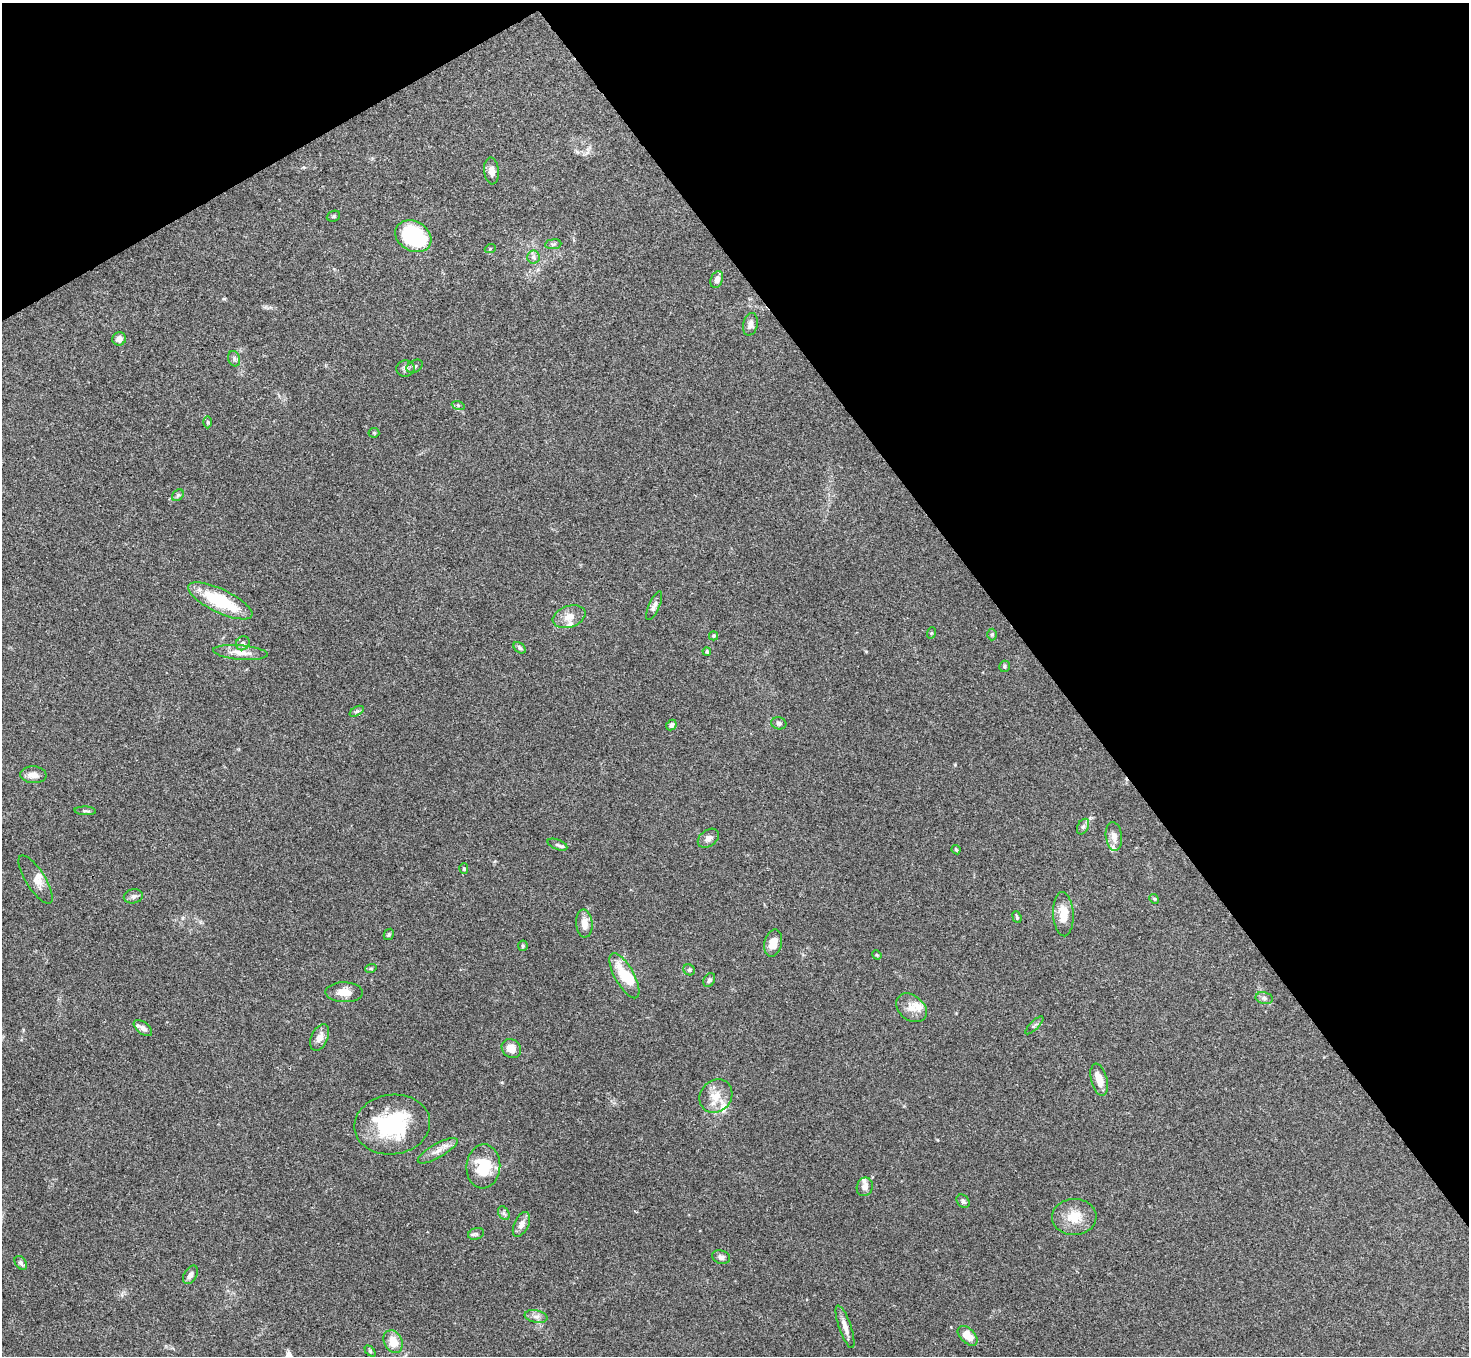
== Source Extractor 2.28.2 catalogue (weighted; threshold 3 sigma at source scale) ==
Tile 3 of 4 x 4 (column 3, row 1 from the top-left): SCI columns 2939-4405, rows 4221-5574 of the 5878 x 5873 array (HDU 1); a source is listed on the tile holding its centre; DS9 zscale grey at full resolution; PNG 1471 x 1358 px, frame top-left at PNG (2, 3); each listed source drawn as its Kron ellipse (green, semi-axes under 4 px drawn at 4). Shown black and unused: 33% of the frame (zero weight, under 3 of 4 exposures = <1% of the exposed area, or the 3 px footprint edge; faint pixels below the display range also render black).
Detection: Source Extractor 2.28.2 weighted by HDU 2 'WHT'; one run over the whole footprint, this tile lists its part. Background 0.0767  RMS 0.0058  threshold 0.0259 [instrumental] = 3 sigma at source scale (4.5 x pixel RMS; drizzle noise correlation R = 1.50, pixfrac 1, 0.05/0.05 arcsec/px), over >= 5 px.
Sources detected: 88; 1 inside a brighter object's white glare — neither listed nor drawn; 9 inside a brighter listed object's ellipse — not listed separately; the other 78 listed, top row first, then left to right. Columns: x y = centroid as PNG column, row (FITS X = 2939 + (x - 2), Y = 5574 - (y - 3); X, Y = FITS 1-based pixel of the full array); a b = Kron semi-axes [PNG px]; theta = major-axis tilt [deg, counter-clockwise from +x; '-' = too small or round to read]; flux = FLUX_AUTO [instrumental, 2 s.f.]
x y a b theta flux
491 171 13 7 -85 3.5
333 216 7 5 22 0.87
413 236 19 14 -30 47
553 244 8 5 8 1.2
490 249 5 3 - 0.55
533 257 6 6 - 1.7
717 280 8 6 67 3.2
750 324 11 7 76 2.9
119 339 7 6 - 3.6
234 359 8 6 -72 1.5
415 366 9 6 29 1.4
405 369 9 8 - 2.2
458 405 6 4 -19 0.91
208 422 6 4 -89 0.83
374 433 5 5 - 0.65
178 495 6 5 - 1.2
220 601 35 11 -26 32
654 606 15 5 66 2.3
569 617 17 10 20 5.9
931 633 6 3 70 0.53
992 634 6 5 - 0.87
714 636 4 4 - 1.2
243 643 7 6 - 1.6
520 648 7 5 -40 1.1
707 651 4 4 - 1
240 652 27 7 -5 6.7
1004 666 6 5 - 0.93
357 711 8 4 30 1
779 723 7 6 - 1.6
671 725 6 5 - 1.7
33 775 13 8 -5 4.1
85 811 11 4 -3 1.2
1083 827 8 5 62 1.4
1114 836 14 8 -83 3.9
708 838 11 8 37 2.6
557 845 10 5 -21 1.5
956 850 5 3 - 0.67
464 869 5 4 - 0.82
36 880 28 9 -57 5.1
133 896 10 7 14 1.9
1154 899 5 4 - 0.64
1063 914 22 10 -87 9.9
1017 917 6 3 -69 0.82
584 924 14 8 -85 5.7
389 934 6 4 61 0.93
773 943 14 9 77 6.2
523 946 5 5 - 0.76
877 955 5 4 - 0.53
371 968 6 4 18 0.72
689 970 6 5 - 0.84
624 976 25 9 -61 18
709 980 7 5 61 1.2
344 992 19 10 -1 6.6
1264 998 9 6 -11 1.8
911 1008 17 12 -39 6.3
1034 1025 12 3 45 1.1
143 1028 11 6 -38 2.1
320 1037 14 8 65 4.5
511 1048 10 9 - 5.4
1099 1080 16 8 -76 7.1
716 1096 18 15 49 9.2
392 1125 38 30 7 47
438 1151 22 7 30 4.8
483 1166 22 17 85 20
865 1187 9 8 - 2.9
963 1201 7 5 -50 1.4
504 1213 7 5 -59 1.3
1074 1217 22 18 2 12
521 1224 13 7 63 4.1
476 1234 8 5 19 1.3
721 1257 9 6 -17 2.3
21 1263 7 5 -54 1.4
190 1275 10 6 59 2.6
536 1316 11 6 -10 2.5
845 1327 22 6 -71 4.2
968 1336 12 7 -44 8.8
393 1342 12 9 -64 9.7
370 1351 6 4 -46 0.8